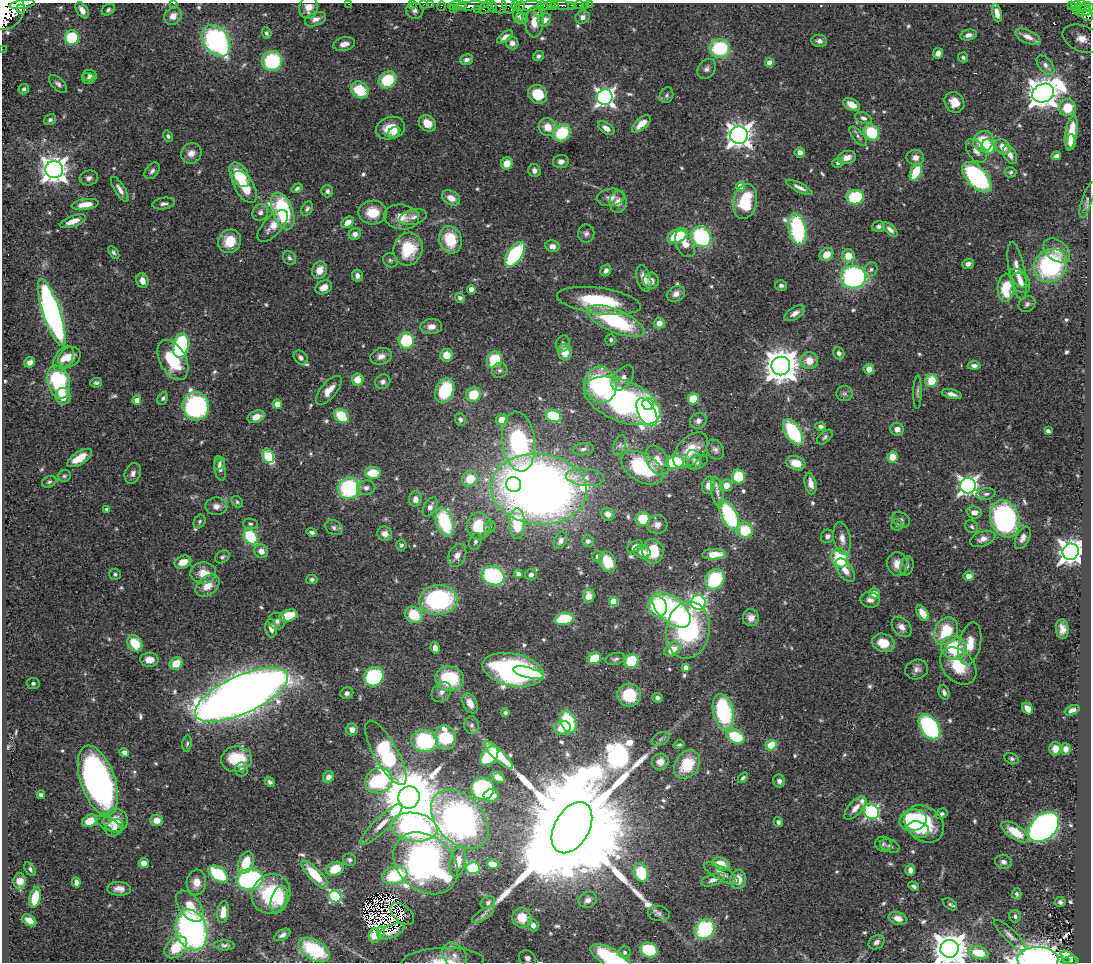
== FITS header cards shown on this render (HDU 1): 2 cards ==
NAXIS1  =                 1089
NAXIS2  =                  960

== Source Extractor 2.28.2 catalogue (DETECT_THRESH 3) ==
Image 1089 x 960 px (HDU 1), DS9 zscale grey, 1 PNG px = 1 image px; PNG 1093 x 964 px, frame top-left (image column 1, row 960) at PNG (2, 3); each listed source drawn as its Kron ellipse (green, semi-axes under 4 px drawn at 4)
Background 0.643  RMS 0.028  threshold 0.0844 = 3 sigma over >= 5 px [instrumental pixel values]
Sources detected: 637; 5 with non-positive FLUX_AUTO (blend fragments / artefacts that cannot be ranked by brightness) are neither listed nor drawn; of the other 632, the 500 brightest by FLUX_AUTO listed and drawn (132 fainter detections omitted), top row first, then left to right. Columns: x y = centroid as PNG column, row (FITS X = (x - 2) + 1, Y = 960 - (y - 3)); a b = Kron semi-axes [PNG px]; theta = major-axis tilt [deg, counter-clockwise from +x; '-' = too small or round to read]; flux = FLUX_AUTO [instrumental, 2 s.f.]
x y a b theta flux
173 3 2 2 - 8.6
22 4 13 4 8 1000
349 4 3 2 - 320
413 4 3 2 - 8.4
424 4 2 2 - 7
431 4 3 2 - 5.1
499 5 8 7 - 270
515 5 4 3 - 110
549 5 6 3 17 320
554 5 3 3 - 150
563 5 13 3 -8 160
571 5 3 2 - 29
580 5 4 2 - 19
585 5 2 2 - 5.6
590 5 2 2 - 4.1
1076 5 5 3 - 130
1082 5 6 3 -89 48
441 6 4 3 - 20
457 6 9 3 3 340
463 6 4 3 - 200
471 6 18 4 4 680
509 6 8 6 -67 230
520 6 6 4 40 250
529 6 13 4 5 940
543 6 5 3 - 190
1071 6 3 3 - 37
309 7 11 9 80 20
486 7 8 4 46 120
493 7 6 3 -66 190
1086 7 6 4 40 230
1090 7 4 3 - 110
21 9 4 3 - 980
453 9 2 2 - 36
478 9 3 2 - 27
82 10 9 5 -58 14
108 10 7 5 32 4.4
1076 10 3 3 - 15
4 11 20 18 29 3400
415 11 9 8 - 7
1087 11 4 3 - 170
538 12 3 2 - 8
997 13 9 4 -77 13
1080 13 2 2 - 34
518 15 7 5 -69 5.7
1087 15 6 5 - 180
173 16 9 8 - 15
583 17 7 6 - 10
522 18 6 5 - 4
315 19 11 6 22 9.8
544 20 7 6 - 17
534 22 15 9 85 26
266 33 5 4 - 4.2
968 35 8 5 12 8.7
505 37 9 4 36 9.6
1028 37 13 6 -25 12
72 38 7 7 - 110
1082 39 20 13 -22 32
216 41 17 12 -55 440
819 41 8 6 -9 8.6
512 43 6 6 - 9
344 44 11 6 13 13
720 48 10 9 - 140
2 49 2 2 - 6
938 53 5 5 - 10
538 56 5 5 - 4.5
963 57 5 4 - 4.1
466 60 7 5 16 8.3
272 61 10 10 - 150
769 63 4 4 - 23
1045 65 11 6 -51 9.3
707 69 11 8 52 8.6
90 75 7 5 -9 5.6
88 78 6 5 - 5.3
388 80 9 8 - 78
58 84 11 6 -44 6.8
24 89 5 5 - 4.8
360 90 9 8 - 69
1043 93 11 9 24 3200
538 94 10 9 - 51
667 95 8 6 68 5.2
605 97 8 7 - 830
954 102 11 9 -53 27
852 104 9 5 -27 30
1068 108 8 8 - 46
863 118 8 5 -24 6.6
50 120 6 5 - 4.9
427 123 9 7 -40 24
641 124 11 5 42 23
547 127 9 8 - 29
390 128 15 11 15 39
606 128 9 5 -35 13
871 132 8 7 - 90
1071 132 17 5 80 40
394 133 7 5 34 7.6
562 133 9 7 43 93
739 135 9 8 - 1800
168 136 6 4 -54 4.4
858 136 12 5 -50 6.5
983 141 11 9 55 71
1070 142 8 5 83 10
988 146 7 7 - 57
1003 147 9 6 -51 23
976 151 13 8 -55 15
800 152 5 5 - 11
191 153 11 9 48 14
1010 155 10 6 -66 12
1056 156 5 4 - 5.4
847 157 9 6 13 16
915 157 8 7 - 13
561 161 8 6 8 9.3
507 163 6 6 - 23
838 163 5 5 - 6.1
54 170 9 8 - 2200
152 171 9 6 51 6.7
534 171 6 6 - 8
916 172 9 5 64 77
1010 172 6 5 - 4.5
239 175 13 8 -57 84
977 177 19 10 -47 270
89 178 9 7 12 7.6
740 186 4 4 - 39
245 187 18 9 -59 40
799 187 15 4 -27 11
297 188 6 4 33 5.1
120 189 14 5 -59 12
327 191 6 6 - 6.3
611 197 14 8 8 15
855 197 8 7 - 110
451 198 9 7 -27 19
1087 200 19 5 72 6.7
745 201 18 12 78 88
618 202 11 8 90 16
85 204 14 5 8 23
164 204 11 5 9 7.5
307 209 7 5 60 4.9
283 211 19 10 -69 210
260 212 9 7 60 8.7
373 212 14 12 1 42
401 217 17 12 -8 28
413 217 14 7 14 11
73 221 13 5 20 22
348 222 7 5 39 18
273 226 20 9 47 22
879 226 6 5 - 5.7
797 229 16 8 -77 260
890 230 9 4 -42 8.1
586 233 9 8 - 6.9
355 234 6 5 - 9.6
678 236 11 6 25 82
701 237 11 9 -49 220
450 240 14 11 -75 72
230 241 12 11 - 50
685 244 14 9 -65 21
552 246 7 6 - 10
408 249 17 14 74 83
1057 250 15 10 -37 20
114 252 7 4 -53 4.1
515 255 14 7 55 220
826 255 7 6 - 25
848 256 6 6 - 35
289 258 7 6 - 5.5
390 260 8 6 -41 4.5
968 264 6 5 - 7.9
1050 265 18 15 46 270
319 270 9 7 66 20
606 270 6 5 - 7.3
871 270 7 6 - 5.6
1017 271 29 8 -79 32
357 276 6 5 - 9.4
853 277 12 11 - 370
644 278 13 7 -75 20
1019 278 12 7 -40 11
142 280 8 6 -71 15
651 281 8 7 - 12
1021 283 11 8 -51 13
781 285 6 5 - 5.2
324 287 9 6 30 16
1006 288 14 8 86 74
471 289 4 4 - 20
676 294 9 7 26 12
460 298 5 5 - 5.9
599 301 42 13 -8 130
1027 304 9 7 41 6.7
52 312 35 8 -72 770
795 313 11 6 33 11
616 321 31 11 -23 200
659 323 5 5 - 19
431 327 11 7 4 14
611 340 6 5 - 5.4
406 341 8 7 - 97
563 343 8 6 72 6.1
181 345 12 7 78 220
565 352 8 6 -85 31
839 353 6 5 - 7.7
446 355 6 6 - 27
381 356 11 8 17 14
69 357 12 9 34 22
301 358 8 6 -43 8
63 359 14 8 61 18
173 360 22 13 -62 97
494 360 8 7 - 81
809 361 8 8 - 28
30 362 5 5 - 11
974 365 6 4 -3 7.3
781 366 9 9 - 4100
869 369 5 5 - 17
500 370 8 7 - 6
623 378 14 9 52 16
357 380 6 6 - 32
931 381 6 6 - 52
58 382 17 11 -72 180
383 382 8 7 - 7.6
96 383 6 5 - 4.6
600 385 18 16 -71 260
329 390 17 8 50 25
445 391 13 9 64 110
918 392 17 4 89 5.8
844 394 8 7 - 6
952 394 10 4 -15 10
473 395 7 7 - 57
63 396 8 7 - 27
163 398 7 5 62 4.2
693 399 5 5 - 58
137 400 4 4 - 21
622 401 40 20 -22 520
277 404 5 4 - 22
648 404 6 5 - 57
196 406 14 13 - 310
647 412 15 8 -61 290
341 416 8 6 -45 79
553 416 8 6 -16 100
256 417 9 6 22 21
460 420 6 5 - 6.6
502 420 6 5 - 32
698 421 8 7 - 8.3
821 426 5 4 - 5.5
897 429 7 6 - 15
1048 431 4 4 - 5.5
793 432 14 7 -58 140
825 437 9 5 40 5.1
519 442 30 16 -83 250
620 445 10 6 71 6.9
583 449 10 6 9 6.6
690 450 21 13 46 48
715 450 10 8 -57 8.3
268 456 7 5 -62 140
892 457 5 5 - 31
79 458 14 6 32 39
657 460 16 10 -60 33
694 460 10 7 -73 7.6
675 462 9 6 8 130
697 462 11 6 21 5.9
796 463 10 7 -18 25
220 464 6 4 51 4.3
220 468 12 5 -80 12
642 468 23 14 -32 160
133 473 11 7 68 10
373 473 8 6 -3 50
64 476 6 6 - 4
738 476 7 6 - 64
585 477 19 8 -6 19
470 479 8 7 - 41
49 482 7 5 27 5.1
811 483 11 5 -79 17
514 485 8 7 - 100
708 485 9 6 75 20
726 485 6 5 - 23
968 486 8 7 - 930
349 488 11 10 - 200
366 488 9 7 2 8.8
539 489 48 35 -5 2100
717 492 15 6 -80 12
986 494 9 6 8 7.2
415 499 8 6 80 12
237 502 6 5 - 3.9
216 506 11 9 -1 12
430 507 10 6 61 11
107 509 4 3 - 6
974 512 7 6 - 12
608 514 7 6 - 12
729 515 16 8 -63 180
643 519 7 7 - 50
1005 519 19 14 -71 500
901 520 9 7 -32 6.3
199 522 7 5 59 4.5
445 522 15 8 -73 160
250 524 7 5 -9 3.9
517 524 15 8 -90 89
657 525 10 9 - 13
897 525 6 6 - 4
479 526 13 12 - 71
490 527 6 5 - 4.6
972 527 7 6 - 4.4
334 528 9 7 -34 7.4
745 530 8 7 - 64
312 532 5 4 - 5
385 534 7 7 - 14
827 536 7 6 - 6.9
251 537 8 6 -56 120
1023 538 12 6 64 11
842 539 17 8 -79 17
983 539 13 7 19 12
475 541 9 6 71 5.4
561 541 9 6 60 8
588 541 6 5 - 7.3
401 545 5 5 - 4.7
635 546 8 5 29 11
261 551 7 6 - 15
653 551 12 10 -87 63
642 552 8 6 -10 16
1071 552 8 8 - 1900
714 554 12 5 2 33
457 555 12 8 64 16
597 556 5 5 - 4.9
222 557 8 5 34 4.7
840 558 9 8 - 100
183 562 9 6 24 24
608 562 11 8 -65 50
897 564 12 10 -83 24
907 566 10 6 76 6.9
845 570 13 7 -55 20
203 573 13 10 2 32
115 574 6 5 - 4.2
518 574 4 4 - 9.9
531 575 6 5 - 7.3
493 576 11 9 -20 240
968 576 5 5 - 12
312 579 5 4 - 4.5
715 579 11 9 53 120
207 586 13 9 39 26
874 594 5 5 - 17
589 596 6 6 - 24
438 600 19 14 4 270
870 600 9 8 - 9.7
613 601 4 4 - 72
698 602 7 7 - 470
657 606 10 9 - 97
671 610 23 12 -41 400
922 613 9 5 -57 28
414 615 9 7 -28 72
288 616 9 5 18 61
751 618 8 8 - 13
564 619 9 6 10 100
277 621 8 8 - 9.3
901 627 11 8 -47 14
271 628 9 6 -81 14
1062 629 10 6 -84 14
688 630 29 22 80 270
946 631 14 11 61 73
135 643 9 7 -54 54
883 643 11 9 -17 38
970 644 21 11 77 34
435 648 6 4 -80 13
954 648 13 11 -21 100
672 649 9 6 33 32
594 658 7 5 21 76
615 659 10 6 14 5.9
149 660 9 7 0 20
631 661 7 6 - 95
176 663 7 5 35 40
958 666 21 15 -47 62
686 667 4 4 - 13
917 669 11 9 19 11
513 670 31 16 -12 590
528 673 15 5 -13 86
374 677 10 9 - 160
450 678 14 12 -6 110
33 683 6 5 - 4
441 692 11 9 49 12
944 692 7 5 -69 6.3
347 693 6 6 - 6.6
241 695 50 19 25 4200
629 695 12 11 - 72
657 698 5 5 - 6.5
470 703 11 6 -65 19
1028 708 6 5 - 16
1072 710 8 5 22 8.1
723 712 18 10 -77 200
505 713 4 4 - 4.2
568 722 11 7 -66 120
471 725 9 7 89 6.6
929 727 14 9 -56 280
562 728 8 7 - 39
352 730 6 5 - 12
446 737 12 10 -72 99
735 737 9 6 -25 88
660 739 9 6 28 5.8
425 741 13 11 -8 190
187 744 8 4 82 4.3
679 745 5 4 - 3.9
771 745 5 5 - 54
1055 749 7 6 - 16
1066 749 6 5 - 11
124 752 5 4 - 9.1
386 753 36 12 -61 220
498 755 19 5 -44 79
489 756 11 7 52 150
236 759 15 13 7 84
1012 759 7 5 -25 4.3
660 762 8 8 - 17
687 764 15 11 54 78
241 769 7 6 - 7.8
328 777 6 5 - 10
498 777 7 4 -32 13
743 778 6 4 50 4.2
98 780 36 17 -71 790
379 781 14 12 23 240
779 781 6 6 - 7.2
270 782 5 4 - 6
483 789 11 11 - 160
41 795 4 4 - 5.2
491 795 8 6 9 18
409 797 11 10 - 15000
855 808 14 7 48 17
871 812 8 7 - 390
941 814 6 5 - 5.6
460 819 34 23 -48 860
115 820 12 11 - 42
157 820 6 5 - 20
913 820 14 10 14 180
90 821 8 6 26 34
778 822 5 4 - 4.8
108 824 14 6 -27 9.5
381 824 28 7 44 28
924 824 21 17 -39 93
414 827 23 14 -8 470
1044 827 17 12 41 980
114 828 10 7 43 10
572 828 28 17 61 120000
918 830 11 8 -19 28
1015 832 16 7 -33 43
883 844 8 7 - 5.5
890 846 10 6 -19 6.5
349 860 7 6 - 4.7
246 862 11 7 70 55
458 862 15 8 77 23
1003 862 8 7 - 7.7
144 863 5 5 - 14
425 863 35 27 -41 850
493 864 6 4 -15 17
721 864 9 6 -25 35
473 868 7 6 - 70
30 869 7 4 -57 4.6
335 869 9 7 24 43
910 870 6 5 - 9.9
641 873 9 7 -73 100
721 873 19 6 -28 16
218 874 11 6 -37 120
315 874 18 6 -48 65
395 875 13 8 14 140
250 879 13 10 7 320
738 879 9 7 84 27
713 880 12 5 18 10
20 881 8 6 89 25
76 882 5 4 - 9.3
196 882 13 9 86 26
914 886 6 4 -31 4.3
119 889 12 7 -3 13
271 894 20 18 51 120
1017 894 5 4 - 4.5
335 896 6 6 - 230
35 897 10 5 76 44
279 899 14 8 75 41
588 900 9 7 28 9.5
1060 902 5 5 - 5.3
488 903 7 6 - 5
950 904 8 5 -36 4.3
190 906 18 10 -52 36
223 912 11 5 83 26
659 913 11 7 -7 8
402 914 14 8 -40 5.8
483 915 13 5 32 6.3
1015 916 6 6 - 5.2
522 918 10 9 - 32
898 918 9 6 -19 16
29 920 8 5 -32 13
533 925 6 5 - 9.1
705 929 11 9 47 150
191 930 21 15 -72 720
391 931 14 6 22 10
381 932 5 3 - 390
282 935 9 5 31 7.4
374 935 7 5 86 35
1010 935 21 6 -44 12
877 942 8 6 37 8.5
224 945 10 5 -3 5.8
176 947 13 9 41 52
949 949 9 9 - 4200
314 950 17 9 -30 140
649 950 9 7 -19 140
625 952 6 6 - 5.7
979 953 10 6 -15 48
454 955 14 10 -47 19
611 957 22 9 -27 150
1069 957 9 5 -38 68
527 958 9 7 -38 10
1038 959 20 12 0 1700
443 961 41 13 2 43
1066 961 4 2 - 34
1071 961 8 4 4 42
At the frame edge (FLAGS 8, measured only in part): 14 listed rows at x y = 173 3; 349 4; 413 4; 424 4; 431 4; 1090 7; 4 11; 1082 39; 2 49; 949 949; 611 957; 1038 959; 443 961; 1066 961
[132 fainter detections neither listed nor drawn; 5 non-positive-flux detections neither listed nor drawn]